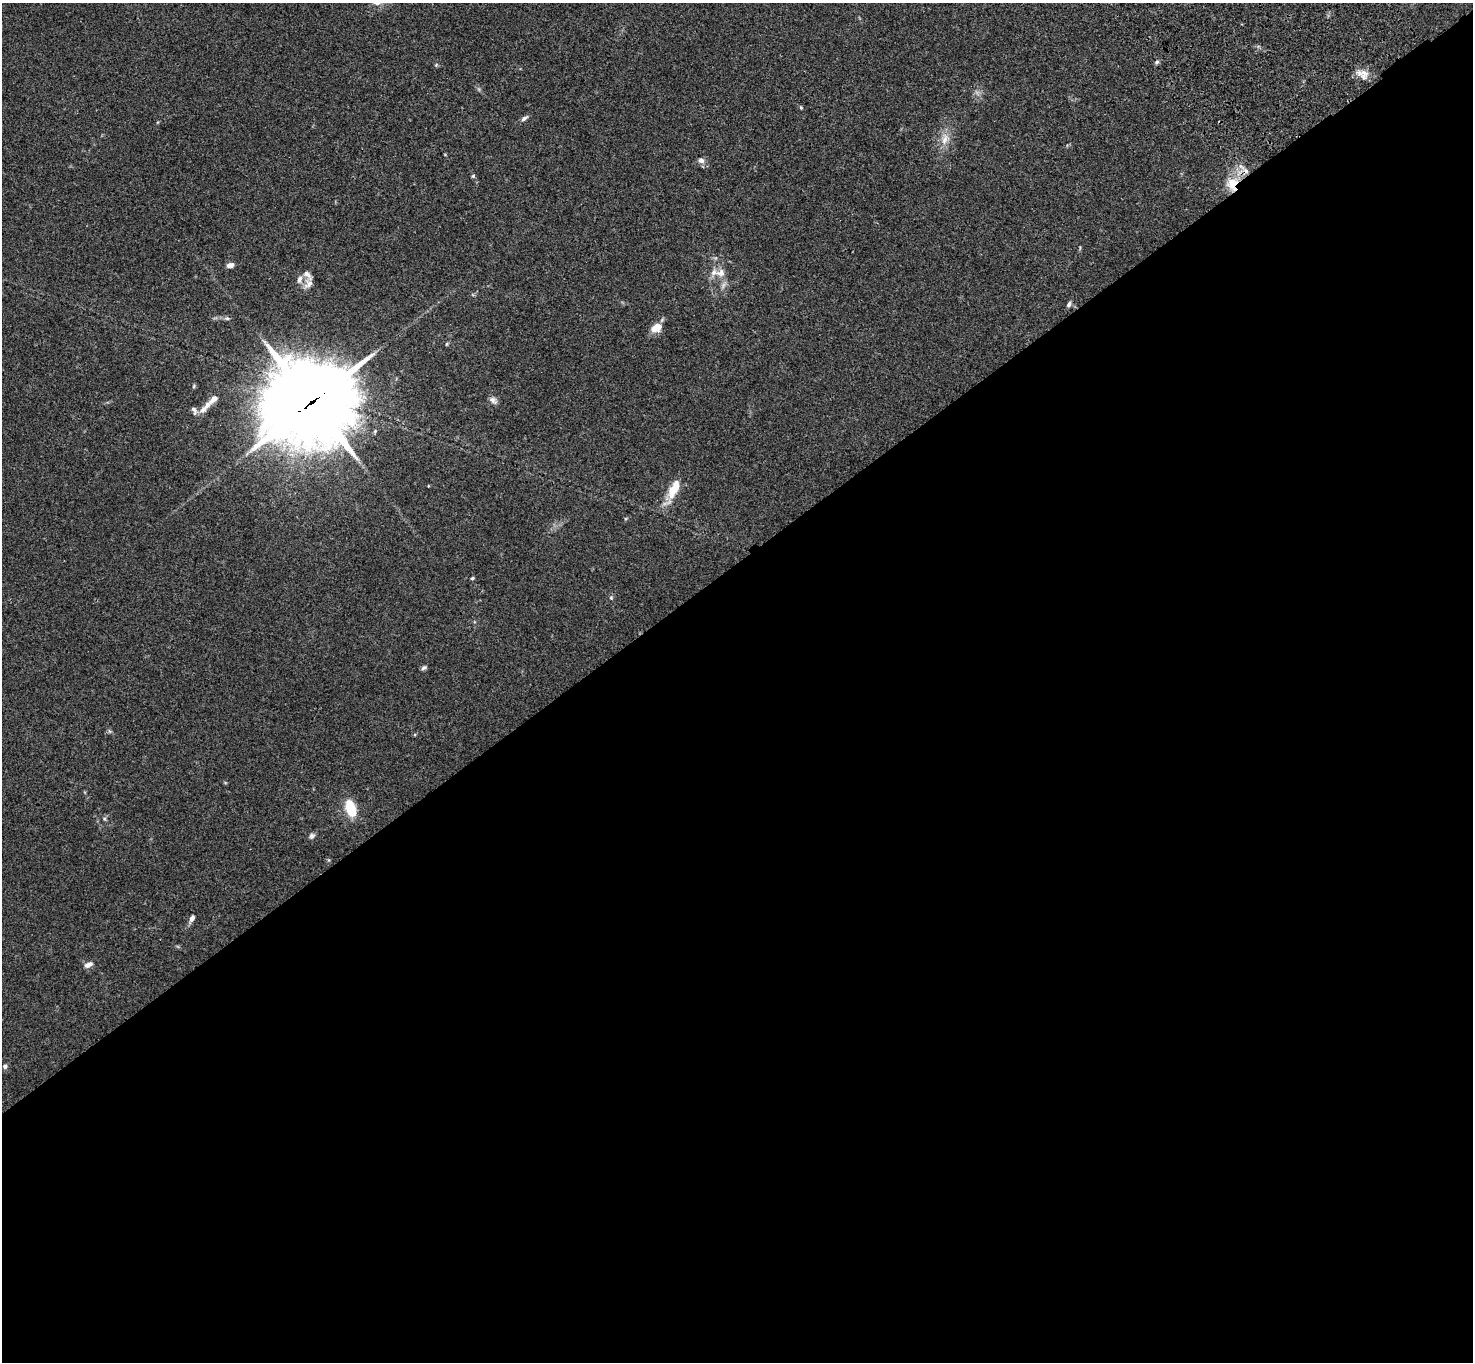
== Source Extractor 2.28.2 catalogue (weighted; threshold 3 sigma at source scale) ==
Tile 15 of 4 x 4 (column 3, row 4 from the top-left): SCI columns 3045-4515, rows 240-1599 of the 6091 x 6060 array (HDU 1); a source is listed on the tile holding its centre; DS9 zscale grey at full resolution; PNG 1475 x 1364 px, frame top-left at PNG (2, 3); no overlay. Shown black and unused: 59% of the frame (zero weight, under 3 of 4 exposures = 6% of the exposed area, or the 3 px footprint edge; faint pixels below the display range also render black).
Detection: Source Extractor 2.28.2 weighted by HDU 2 'WHT'; one run over the whole footprint, this tile lists its part. Background 0.0792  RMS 0.0059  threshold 0.0263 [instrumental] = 3 sigma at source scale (4.5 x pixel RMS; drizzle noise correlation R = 1.50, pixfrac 1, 0.05/0.05 arcsec/px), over >= 5 px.
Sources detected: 39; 1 cosmic-ray / hot-pixel residue — not listed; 6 inside a brighter listed object's ellipse — not listed separately; the other 32 listed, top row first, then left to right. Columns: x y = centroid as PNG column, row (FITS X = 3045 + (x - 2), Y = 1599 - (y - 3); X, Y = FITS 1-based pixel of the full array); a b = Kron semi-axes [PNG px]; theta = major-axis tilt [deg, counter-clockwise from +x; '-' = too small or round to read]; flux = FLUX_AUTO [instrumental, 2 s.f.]
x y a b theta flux
1157 62 5 5 - 0.98
1363 74 18 11 -28 5.3
801 108 6 3 -20 0.65
524 118 10 5 38 1.9
945 139 15 7 61 5.1
701 160 8 7 - 2.4
473 176 5 5 - 0.8
1232 184 20 16 -87 12
230 265 6 5 - 3.8
721 273 15 11 7 5
308 284 15 11 58 4.1
723 285 7 4 71 1.6
1069 304 7 5 64 1.5
227 318 7 5 -7 1.2
655 328 13 10 74 4.8
447 344 6 4 88 0.59
194 386 6 4 72 0.66
213 399 17 7 41 3.9
493 400 11 7 -37 2.2
311 402 34 28 32 5700
194 410 11 5 -68 1.8
428 486 4 2 - 0.38
674 489 27 11 63 12
472 578 5 3 - 0.73
611 598 5 5 - 0.72
424 668 7 5 28 1.3
350 808 14 7 -72 25
105 819 6 4 -71 0.84
312 836 8 6 44 1.5
192 918 9 6 65 2.2
88 965 11 6 26 2.9
5 1066 5 5 - 1.6
Overlapping masked pixels (flux is a lower limit): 2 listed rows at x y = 1232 184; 311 402